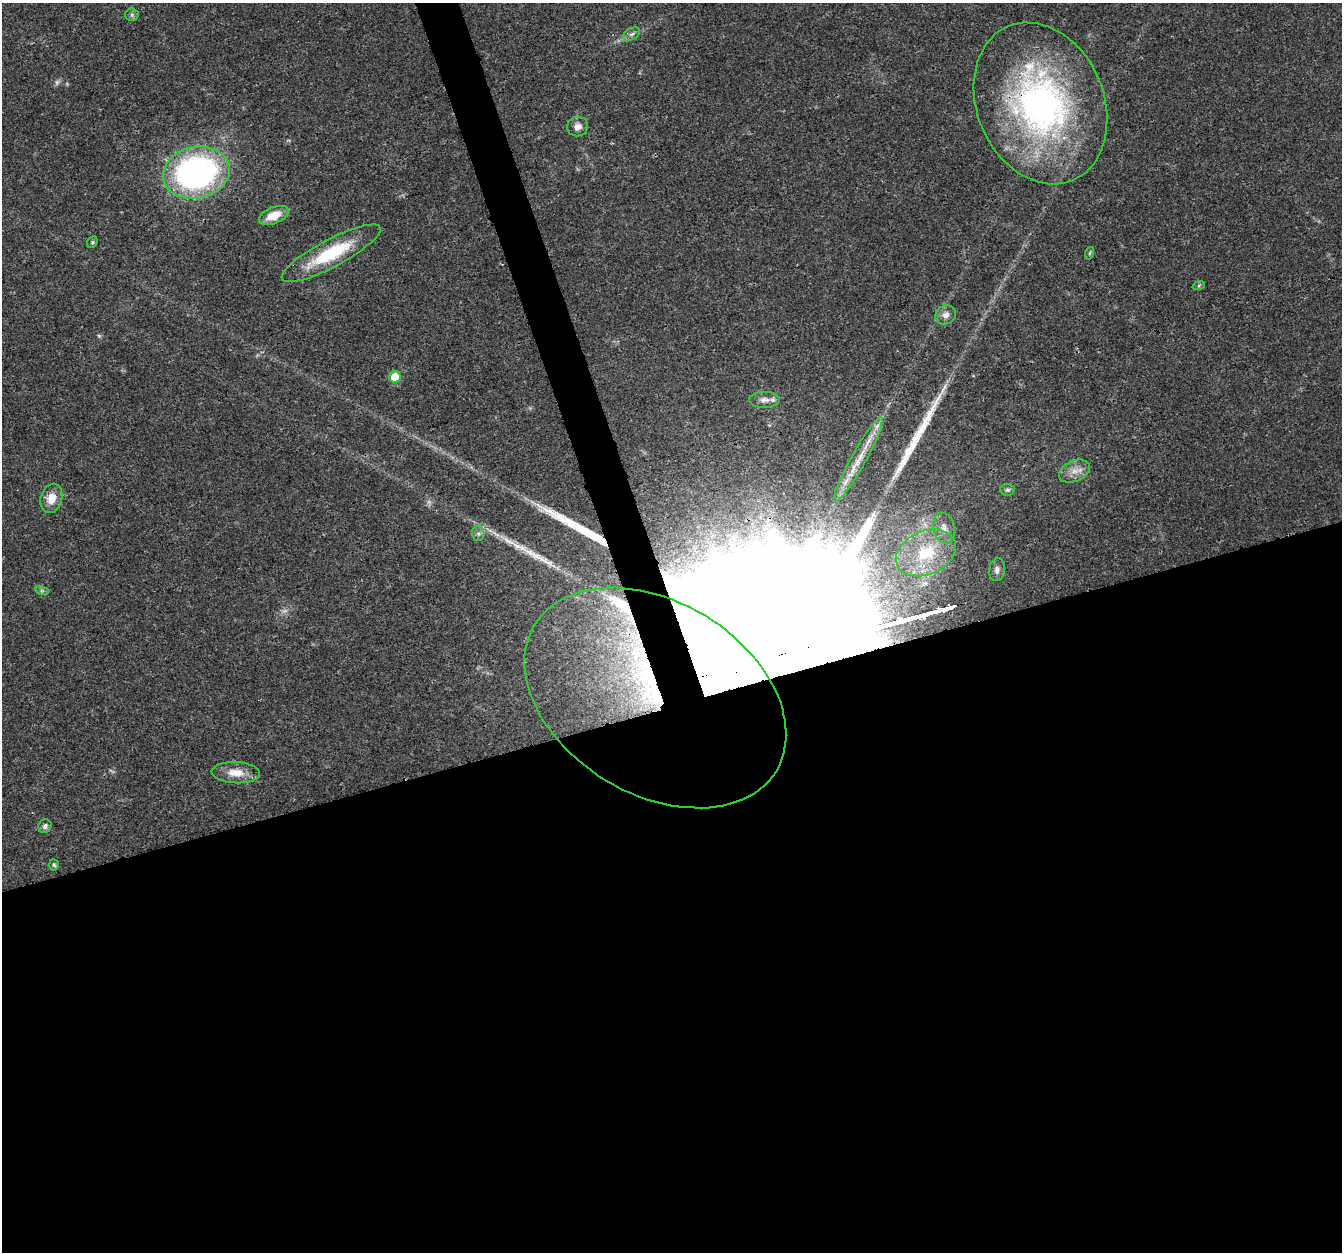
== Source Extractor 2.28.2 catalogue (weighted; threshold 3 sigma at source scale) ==
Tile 15 of 4 x 4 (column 3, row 4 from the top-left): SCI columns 2684-4023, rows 116-1365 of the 5363 x 5184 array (HDU 1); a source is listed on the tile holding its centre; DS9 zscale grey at full resolution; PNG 1344 x 1254 px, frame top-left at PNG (2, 3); each listed source drawn as its Kron ellipse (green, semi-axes under 4 px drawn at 4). Shown black and unused: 46% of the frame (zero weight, under 3 of 4 exposures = <1% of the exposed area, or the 3 px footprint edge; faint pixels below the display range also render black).
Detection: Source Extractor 2.28.2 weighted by HDU 2 'WHT'; one run over the whole footprint, this tile lists its part. Background 0.0269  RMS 0.002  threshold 0.0089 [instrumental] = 3 sigma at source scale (4.5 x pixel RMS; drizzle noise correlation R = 1.50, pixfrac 1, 0.0396/0.0396 arcsec/px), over >= 5 px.
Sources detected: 36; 3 too faint to see at this stretch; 1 inside a brighter object's white glare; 4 long thin detections or spike segments (spike, bleed or trail) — neither listed nor drawn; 2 inside a brighter listed object's ellipse — not listed separately; the other 26 listed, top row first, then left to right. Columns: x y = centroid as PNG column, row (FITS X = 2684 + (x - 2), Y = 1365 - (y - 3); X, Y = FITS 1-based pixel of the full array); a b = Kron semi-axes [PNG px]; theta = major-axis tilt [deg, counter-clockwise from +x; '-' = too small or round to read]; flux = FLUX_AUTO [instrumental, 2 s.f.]
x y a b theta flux
132 15 6 6 - 0.48
632 34 9 5 26 0.59
1040 103 83 63 -67 76
578 127 10 9 - 1.4
196 173 34 25 12 65
274 215 16 8 22 3.6
92 242 6 5 - 0.28
331 253 55 14 28 13
1090 253 6 4 71 0.3
1199 285 6 4 19 0.29
946 315 10 9 - 1.3
395 377 6 5 - 5.7
764 400 15 8 1 1.3
858 459 48 7 61 5.1
1074 471 16 10 24 2.1
1007 490 7 5 -3 0.45
51 498 15 10 75 2.8
944 528 15 10 -75 1.7
478 533 7 6 - 0.58
926 553 31 21 23 10
997 570 11 8 84 0.86
42 591 7 4 -18 0.33
655 698 141 96 -31 290
236 773 24 10 -3 3.2
45 826 7 6 - 0.58
54 865 6 5 - 0.3
Overlapping masked pixels (flux is a lower limit): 4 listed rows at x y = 1040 103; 331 253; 858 459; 655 698